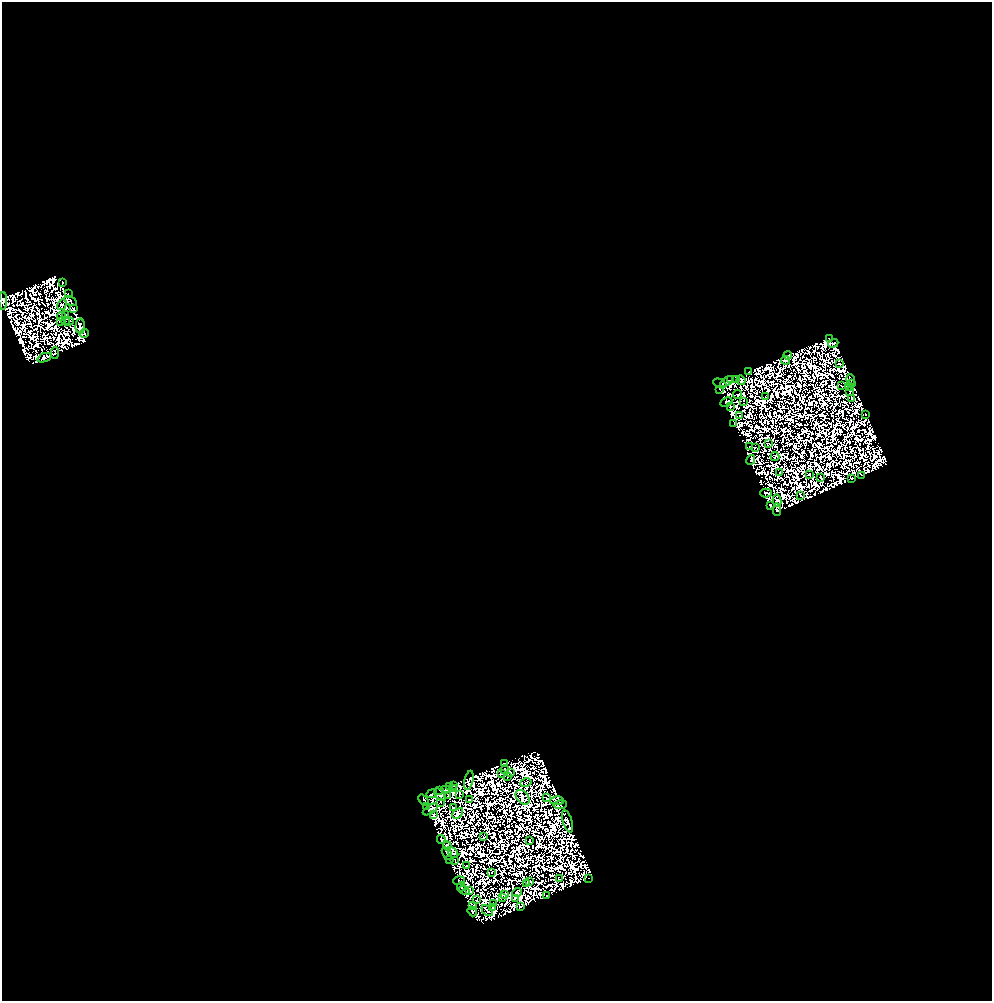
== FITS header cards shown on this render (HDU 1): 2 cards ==
NAXIS1  =                  990
NAXIS2  =                  999

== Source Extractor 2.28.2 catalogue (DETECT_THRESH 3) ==
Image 990 x 999 px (HDU 1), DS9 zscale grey, 1 PNG px = 1 image px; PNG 994 x 1003 px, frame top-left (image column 1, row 999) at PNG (2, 2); each listed source drawn as its Kron ellipse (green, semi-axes under 4 px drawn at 4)
Background 0.187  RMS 6.7e-04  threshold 0.00202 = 3 sigma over >= 5 px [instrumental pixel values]
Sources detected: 366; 251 with non-positive FLUX_AUTO (blend fragments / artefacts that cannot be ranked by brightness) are neither listed nor drawn; the other 115 listed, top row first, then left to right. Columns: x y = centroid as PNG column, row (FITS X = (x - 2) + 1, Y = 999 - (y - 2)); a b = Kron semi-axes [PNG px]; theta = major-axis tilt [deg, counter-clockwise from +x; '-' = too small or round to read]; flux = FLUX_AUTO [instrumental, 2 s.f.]
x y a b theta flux
63 282 3 2 - 140
68 294 3 2 - 75
3 301 9 3 -89 390
70 301 7 4 -33 230
62 305 6 3 60 85
73 308 4 3 - 160
65 314 3 2 - 28
61 316 4 2 - 81
66 321 4 2 - 42
69 321 4 2 - 110
60 322 3 2 - 26
80 326 7 4 87 150
84 333 4 4 - 230
829 338 2 2 - 4.1
833 343 5 2 - 130
55 353 5 3 - 86
788 355 4 3 - 77
44 358 7 4 21 360
785 360 4 3 - 65
839 364 3 2 - 45
749 371 3 2 - 98
736 379 2 2 - 17
730 380 3 3 - 59
741 380 5 3 - 76
851 380 6 3 -76 50
726 381 7 3 33 94
720 383 7 2 -23 18
852 383 3 2 - 34
841 386 3 2 - 11
850 387 3 2 - 41
719 389 3 2 - 48
850 391 2 2 - 23
738 395 4 2 - 71
766 396 3 2 - 60
852 398 3 2 - 35
744 401 3 2 - 23
726 402 6 3 26 52
731 406 2 2 - 66
866 414 2 2 - 38
740 416 3 2 - 14
733 423 3 2 - 21
769 444 4 2 - 18
750 447 2 2 - 59
755 448 3 2 - 17
775 457 4 3 - 26
751 460 5 3 - 100
780 472 3 2 - 54
809 474 2 2 - 45
862 476 3 2 - 41
821 478 3 2 - 29
852 479 3 2 - 31
766 493 6 3 -2 89
801 495 3 2 - 60
777 501 6 4 -78 22
770 506 4 3 - 93
777 510 6 3 -86 24
504 764 4 3 - 22
505 770 4 2 - 45
511 772 3 2 - 25
502 773 3 2 - 73
508 776 4 2 - 37
469 780 10 4 77 98
526 783 5 3 - 28
453 785 3 2 - 47
449 786 3 2 - 82
453 789 2 2 - 36
440 790 4 2 - 38
446 790 4 2 - 33
431 794 5 3 - 47
460 794 3 2 - 59
440 795 7 4 -50 110
448 796 2 2 - 37
523 797 8 5 -50 28
547 798 4 2 - 67
424 800 6 3 -49 140
470 800 3 2 - 32
557 801 7 3 1 9.3
441 802 2 2 - 43
560 805 6 4 8 110
426 806 3 2 - 61
453 808 3 2 - 70
430 809 8 4 32 16
458 813 6 4 43 49
433 815 3 2 - 36
567 821 11 4 -73 360
483 837 4 2 - 15
441 839 4 3 - 13
529 841 2 2 - 19
447 846 4 2 - 2.7
447 853 7 3 -57 110
453 853 6 3 -50 3.4
449 860 3 2 - 58
455 861 3 2 - 7
467 866 3 2 - 8.1
492 872 3 2 - 8.2
559 879 3 2 - 0.33
589 879 2 2 - 19
459 881 6 2 5 76
530 881 4 2 - 19
526 884 3 3 - 26
461 887 4 2 - 75
464 890 5 2 - 20
470 891 4 3 - 68
517 892 5 4 - 150
505 894 3 2 - 62
547 896 3 2 - 29
502 897 4 2 - 5.4
516 898 4 3 - 95
477 900 3 2 - 50
493 903 2 2 - 22
473 906 4 3 - 24
493 907 2 2 - 25
521 907 3 2 - 160
472 911 5 3 - 36
487 911 6 2 -44 16
At the frame edge (FLAGS 8, measured only in part): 1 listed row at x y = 3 301
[251 non-positive-flux detections neither listed nor drawn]